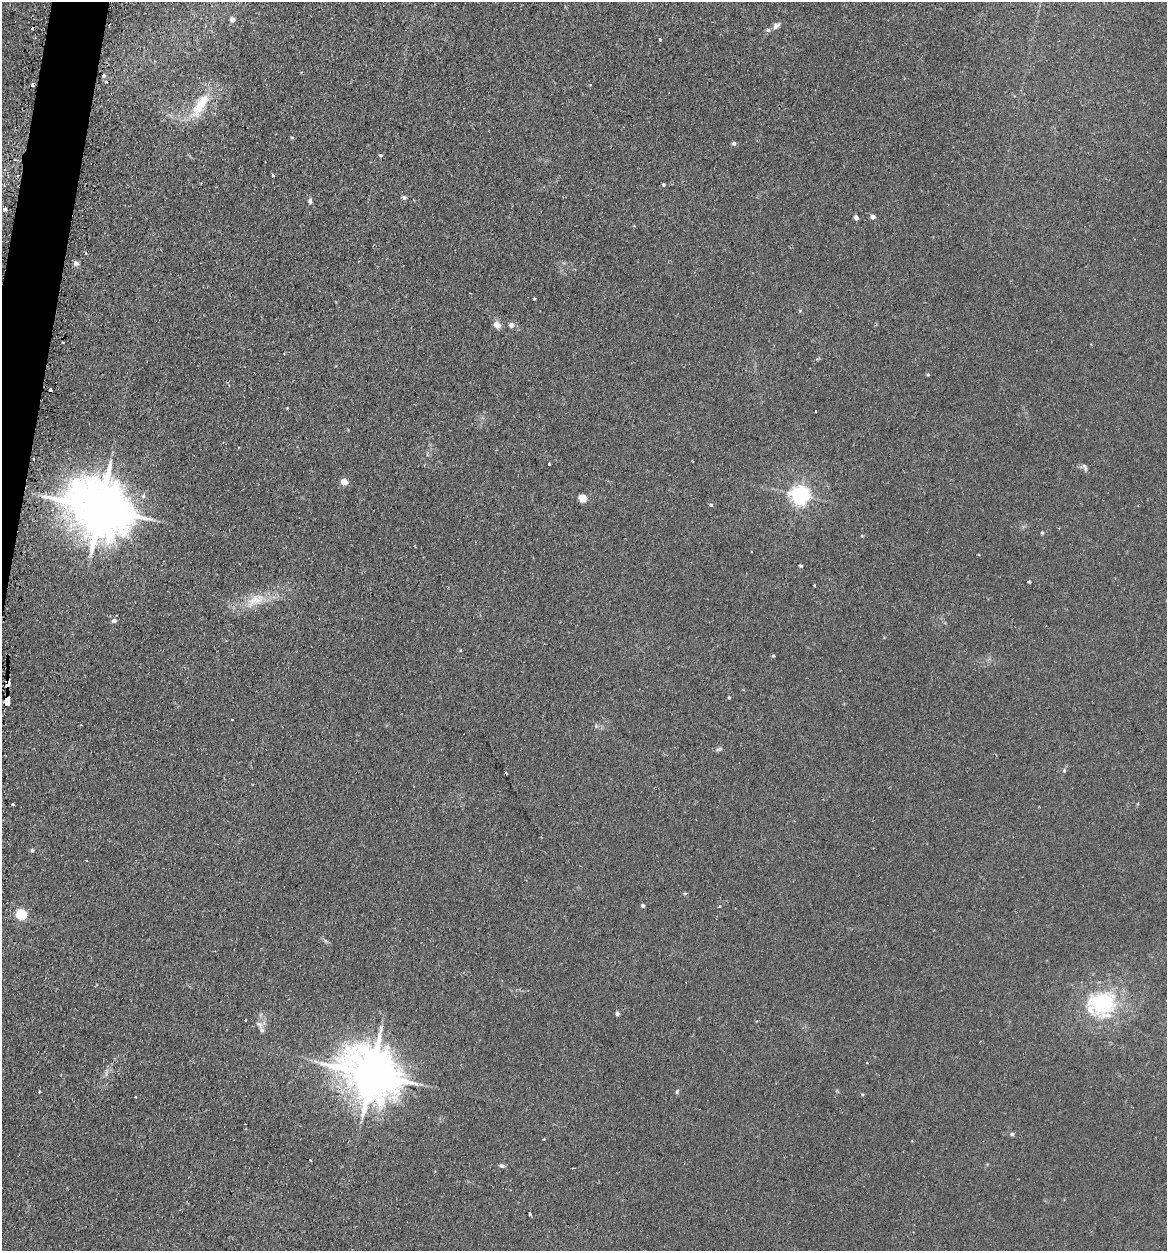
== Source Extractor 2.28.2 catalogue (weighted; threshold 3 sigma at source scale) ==
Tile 11 of 4 x 4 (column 3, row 3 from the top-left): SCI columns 2510-3674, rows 1454-2702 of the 5198 x 5223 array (HDU 1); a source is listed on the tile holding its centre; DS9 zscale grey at full resolution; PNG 1169 x 1253 px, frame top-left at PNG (2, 2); no overlay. Shown black and unused: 2% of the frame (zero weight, under 2 of 3 exposures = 3% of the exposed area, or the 3 px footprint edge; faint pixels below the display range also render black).
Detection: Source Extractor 2.28.2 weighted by HDU 2 'WHT'; one run over the whole footprint, this tile lists its part. Background 0.0425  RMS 0.0057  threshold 0.0255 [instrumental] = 3 sigma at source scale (4.5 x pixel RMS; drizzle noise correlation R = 1.50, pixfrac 1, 0.05/0.05 arcsec/px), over >= 5 px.
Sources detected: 75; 8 cosmic-ray / hot-pixel residue — not listed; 4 inside a brighter listed object's ellipse — not listed separately; the other 63 listed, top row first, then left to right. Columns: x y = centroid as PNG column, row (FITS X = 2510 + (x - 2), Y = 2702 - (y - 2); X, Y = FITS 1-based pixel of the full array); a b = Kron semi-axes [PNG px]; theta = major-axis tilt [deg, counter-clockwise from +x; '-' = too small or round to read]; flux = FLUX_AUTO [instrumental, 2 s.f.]
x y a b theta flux
232 19 6 6 - 2
776 25 10 6 37 2.3
660 39 3 2 - 0.57
590 85 3 3 - 0.43
201 104 39 12 59 18
734 143 5 4 - 1.5
380 155 3 3 - 1.9
273 175 3 3 - 1
664 184 4 4 - 0.78
404 198 5 5 - 1.2
310 201 7 5 89 1.4
5 209 4 3 - 3.6
856 217 4 4 - 2.7
873 217 5 4 - 2.6
86 253 3 3 - 0.81
76 263 6 5 - 2.1
534 299 3 3 - 0.79
497 325 10 8 -34 2.9
511 325 7 6 - 2
928 374 4 4 - 0.66
816 411 3 3 - 1.3
34 459 2 2 - 0.63
549 464 3 3 - 1.5
1085 467 11 5 -57 1.5
344 482 4 4 - 8.7
800 495 6 6 - 260
583 498 5 5 - 15
711 505 4 3 - 2.8
100 508 19 14 -26 3800
1042 532 4 4 - 0.66
476 542 3 2 - 0.37
752 551 3 2 - 0.41
1029 582 3 3 - 0.86
255 600 24 13 15 11
114 620 5 5 - 2.2
773 656 5 3 - 0.54
7 685 5 3 - 59
729 697 4 3 - 0.73
8 699 4 3 - 26
7 703 3 3 - 36
232 720 2 2 - 0.59
719 749 9 4 18 1.2
1064 770 5 4 - 0.92
506 773 3 2 - 0.71
13 804 3 3 - 1
32 850 5 4 - 0.73
685 893 4 3 - 0.86
643 905 4 4 - 1.6
719 906 3 3 - 0.58
21 914 6 5 - 48
1102 1003 42 35 11 47
617 1013 5 5 - 1.2
245 1020 3 2 - 0.82
259 1024 12 7 -57 2.8
867 1063 3 2 - 0.44
371 1074 17 14 -29 2900
677 1092 7 4 64 0.85
135 1097 3 2 - 0.81
1012 1134 5 5 - 1.1
544 1139 3 3 - 0.63
310 1160 3 3 - 0.61
502 1166 7 5 -8 1.4
529 1214 4 3 - 6.5
Overlapping masked pixels (flux is a lower limit): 4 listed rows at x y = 100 508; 7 685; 8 699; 7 703